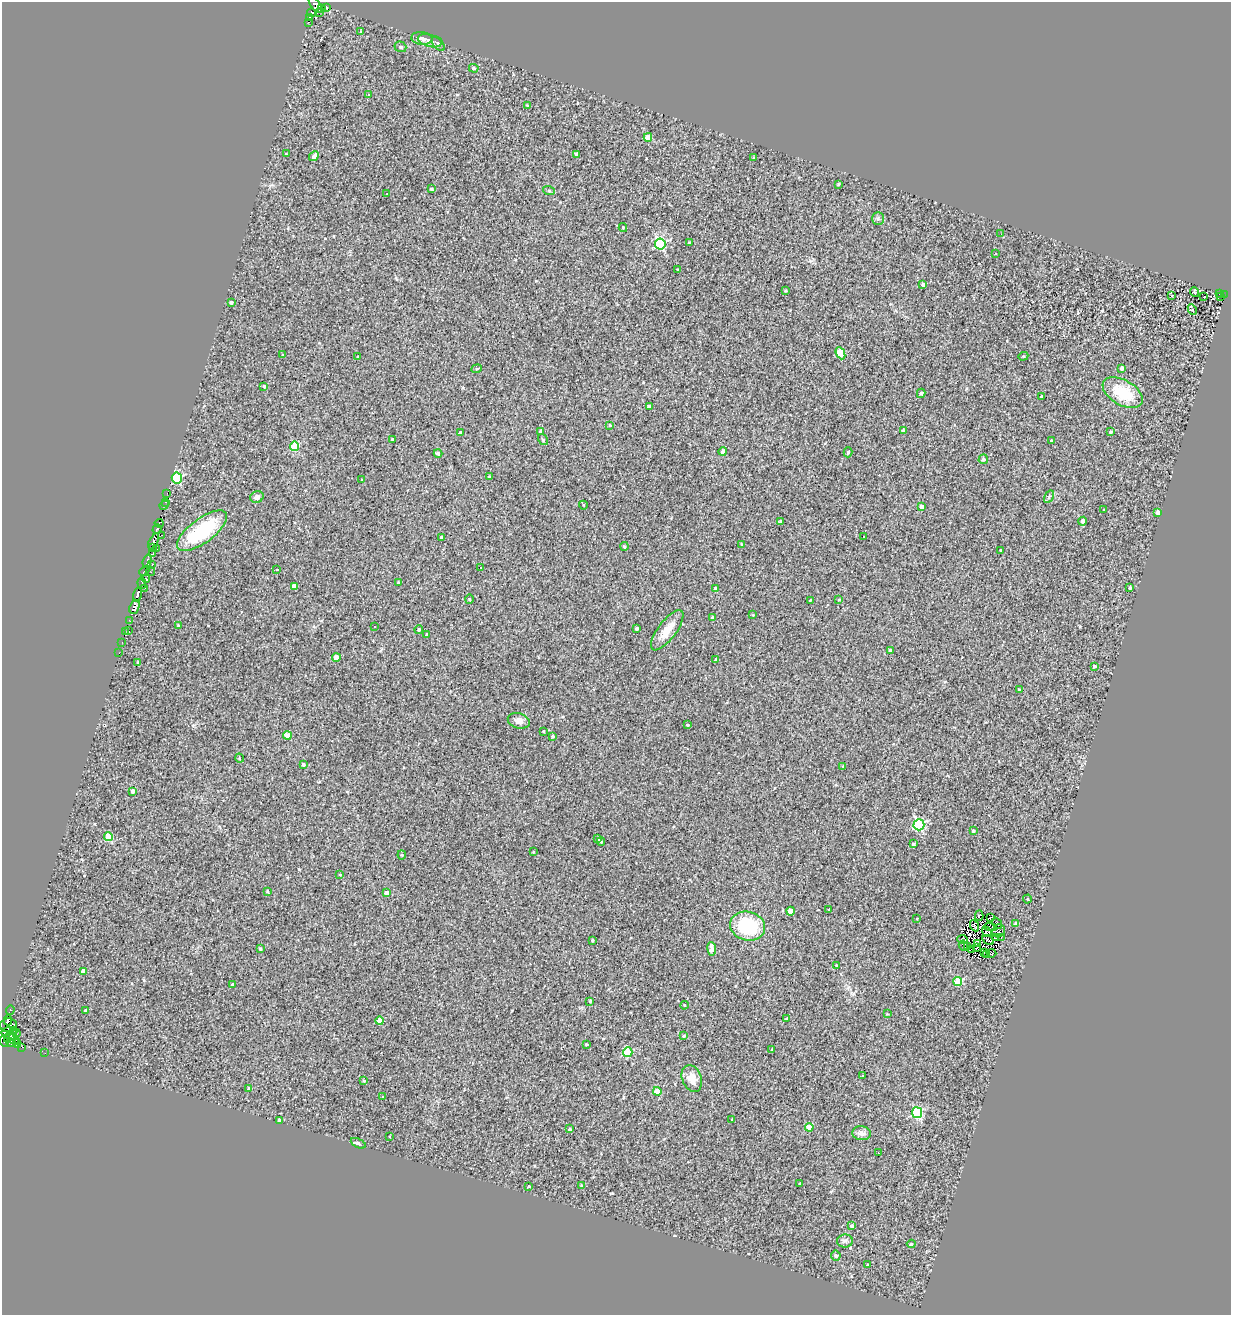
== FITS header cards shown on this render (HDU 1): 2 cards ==
NAXIS1  =                 1229
NAXIS2  =                 1313

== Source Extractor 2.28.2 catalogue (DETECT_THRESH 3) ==
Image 1229 x 1313 px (HDU 1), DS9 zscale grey, 1 PNG px = 1 image px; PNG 1233 x 1317 px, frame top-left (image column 1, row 1313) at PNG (2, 2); each listed source drawn as its Kron ellipse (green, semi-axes under 4 px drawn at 4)
Background 0.434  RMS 0.64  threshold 1.91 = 3 sigma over >= 5 px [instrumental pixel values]
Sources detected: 237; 10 with non-positive FLUX_AUTO (blend fragments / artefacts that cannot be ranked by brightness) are neither listed nor drawn; the other 227 listed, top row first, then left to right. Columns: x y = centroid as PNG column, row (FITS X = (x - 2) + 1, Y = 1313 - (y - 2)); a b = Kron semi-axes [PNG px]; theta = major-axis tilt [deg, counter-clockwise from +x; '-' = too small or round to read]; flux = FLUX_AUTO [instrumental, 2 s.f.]
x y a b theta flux
315 4 9 4 -55 1300
327 7 4 3 - 170
322 9 4 3 - 440
320 12 3 2 - 9.4
311 13 4 3 - 1000
309 18 3 3 - 270
308 22 3 2 - 25
360 31 3 2 - 64
422 38 10 6 -7 160
430 41 12 6 -15 180
438 44 8 5 -52 93
400 47 6 5 - 91
474 68 5 4 - 52
368 95 3 3 - 39
527 106 4 3 - 35
648 137 4 4 - 750
286 154 3 2 - 31
577 154 4 4 - 150
314 156 5 4 - 140
754 158 3 3 - 86
838 184 4 3 - 51
431 188 4 4 - 64
549 191 6 4 -19 56
387 194 2 2 - 25
878 219 6 5 - 100
623 227 4 4 - 44
1001 234 2 2 - 22
689 242 2 2 - 32
660 244 5 5 - 4500
996 253 4 2 - 33
677 269 3 2 - 47
923 284 3 3 - 210
785 290 3 2 - 46
1194 292 5 4 - 49
1219 293 4 3 - 120
1224 295 4 2 - 150
1172 296 3 3 - 100
1220 296 3 2 - 33
1204 297 3 3 - 190
231 302 4 3 - 120
1192 309 5 3 - 220
840 353 6 4 -64 1100
283 354 4 2 - 29
358 356 3 2 - 41
1023 356 5 4 - 49
1122 368 4 3 - 160
477 369 5 4 - 59
264 386 4 3 - 86
921 393 4 4 - 79
1123 393 22 12 -30 1500
1041 396 3 3 - 46
649 406 4 3 - 110
610 425 4 3 - 39
904 430 4 4 - 72
540 431 4 3 - 48
1111 432 4 3 - 52
460 433 3 3 - 92
392 439 3 3 - 62
543 440 6 4 -55 58
1051 441 2 2 - 37
295 446 4 4 - 1300
723 451 4 3 - 96
848 452 5 4 - 60
438 453 4 3 - 100
983 459 5 4 - 110
489 477 3 3 - 40
177 478 5 5 - 4400
362 480 3 2 - 29
167 493 2 2 - 52
257 497 7 5 28 150
1049 497 7 4 57 70
165 502 3 2 - 96
164 505 5 4 - 110
583 505 4 3 - 32
921 506 4 3 - 230
1104 509 2 2 - 29
1158 512 4 4 - 300
780 521 4 3 - 68
1083 521 4 4 - 160
159 523 4 4 - 700
157 529 5 3 - 1500
202 531 30 12 37 3100
161 535 3 2 - 260
863 536 3 3 - 85
442 538 4 3 - 170
154 541 9 4 62 2100
741 545 4 2 - 41
624 546 4 4 - 57
153 547 3 2 - 300
157 549 2 2 - 22
1000 550 3 2 - 24
153 554 2 2 - 85
147 561 7 3 73 1900
152 565 3 3 - 210
480 567 2 2 - 23
277 570 3 2 - 22
144 571 5 3 - 610
151 572 4 2 - 120
146 578 4 3 - 270
398 582 4 4 - 39
142 583 6 3 -86 450
294 586 4 4 - 450
144 588 3 2 - 65
1130 588 3 3 - 66
715 589 3 3 - 160
138 595 7 4 74 2300
470 599 5 3 - 40
839 599 3 3 - 32
810 600 3 3 - 25
134 607 7 5 68 2500
753 615 3 2 - 30
713 618 4 3 - 120
130 621 3 2 - 34
179 626 3 3 - 110
375 626 3 2 - 52
637 629 3 3 - 77
419 630 4 4 - 78
667 630 24 9 53 710
129 631 2 2 - 53
125 632 3 2 - 60
427 635 3 3 - 63
122 642 2 2 - 49
890 650 3 3 - 74
119 653 3 2 - 33
336 657 4 4 - 480
716 659 4 3 - 43
138 663 3 2 - 56
1094 666 3 3 - 69
1019 690 3 3 - 100
519 721 11 7 -17 270
687 725 3 3 - 40
543 731 3 3 - 36
287 736 4 4 - 730
553 736 4 3 - 69
239 758 5 3 - 35
303 764 4 3 - 96
843 766 3 3 - 35
132 791 4 3 - 150
919 825 5 5 - 5000
973 831 3 3 - 81
108 837 4 4 - 1100
598 838 4 3 - 110
601 842 4 3 - 47
913 844 3 3 - 58
533 852 4 3 - 35
402 855 4 4 - 43
340 874 4 2 - 31
267 891 4 4 - 36
386 893 4 4 - 350
1027 899 4 4 - 42
829 909 3 2 - 30
790 911 4 4 - 640
979 916 5 3 - 88
991 917 3 2 - 12
917 919 3 2 - 28
997 923 6 3 -53 41
1016 923 4 3 - 92
748 926 18 14 -15 2500
975 926 6 2 -63 75
990 927 6 2 -5 35
999 931 7 6 - 24
987 932 5 4 - 8.3
996 938 4 2 - 36
1001 938 2 2 - 19
962 939 5 3 - 5.6
592 940 3 2 - 42
988 940 6 4 -32 70
977 943 3 3 - 55
963 946 5 3 - 120
967 946 3 2 - 26
260 948 3 3 - 72
976 948 3 2 - 19
712 949 7 4 -83 460
972 950 3 2 - 28
984 953 3 3 - 26
991 953 5 3 - 34
987 955 4 2 - 23
836 965 3 2 - 28
84 971 4 4 - 320
958 982 4 4 - 1200
232 984 3 3 - 47
590 1001 4 3 - 54
684 1005 4 3 - 29
10 1010 4 3 - 1100
86 1011 4 3 - 140
887 1014 3 2 - 34
787 1018 4 3 - 45
8 1020 5 3 - 990
380 1021 4 4 - 720
9 1025 8 7 - 1000
7 1031 6 3 19 920
13 1031 3 2 - 270
17 1033 4 2 - 0.68
11 1035 8 3 47 360
684 1036 3 3 - 49
14 1039 6 5 - 240
4 1041 5 3 - 520
11 1043 5 4 - 560
17 1043 4 2 - 270
586 1044 4 4 - 42
22 1047 3 2 - 260
772 1049 3 2 - 43
628 1052 4 4 - 2000
45 1053 2 2 - 21
863 1076 3 3 - 31
692 1078 14 9 -69 480
364 1081 4 4 - 44
249 1089 3 3 - 140
657 1091 4 4 - 810
382 1097 3 3 - 43
917 1113 5 5 - 4000
279 1120 4 3 - 120
732 1120 3 2 - 39
809 1127 4 4 - 720
570 1129 4 3 - 81
861 1133 9 7 -6 220
389 1136 2 2 - 24
358 1143 8 4 -24 65
878 1153 3 2 - 44
800 1184 3 3 - 50
529 1186 4 3 - 37
582 1186 4 3 - 82
852 1226 3 3 - 120
845 1241 8 6 1 120
911 1244 4 4 - 50
836 1256 5 5 - 120
867 1265 3 2 - 32
At the frame edge (FLAGS 8, measured only in part): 2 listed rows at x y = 315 4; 4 1041
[10 non-positive-flux detections neither listed nor drawn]